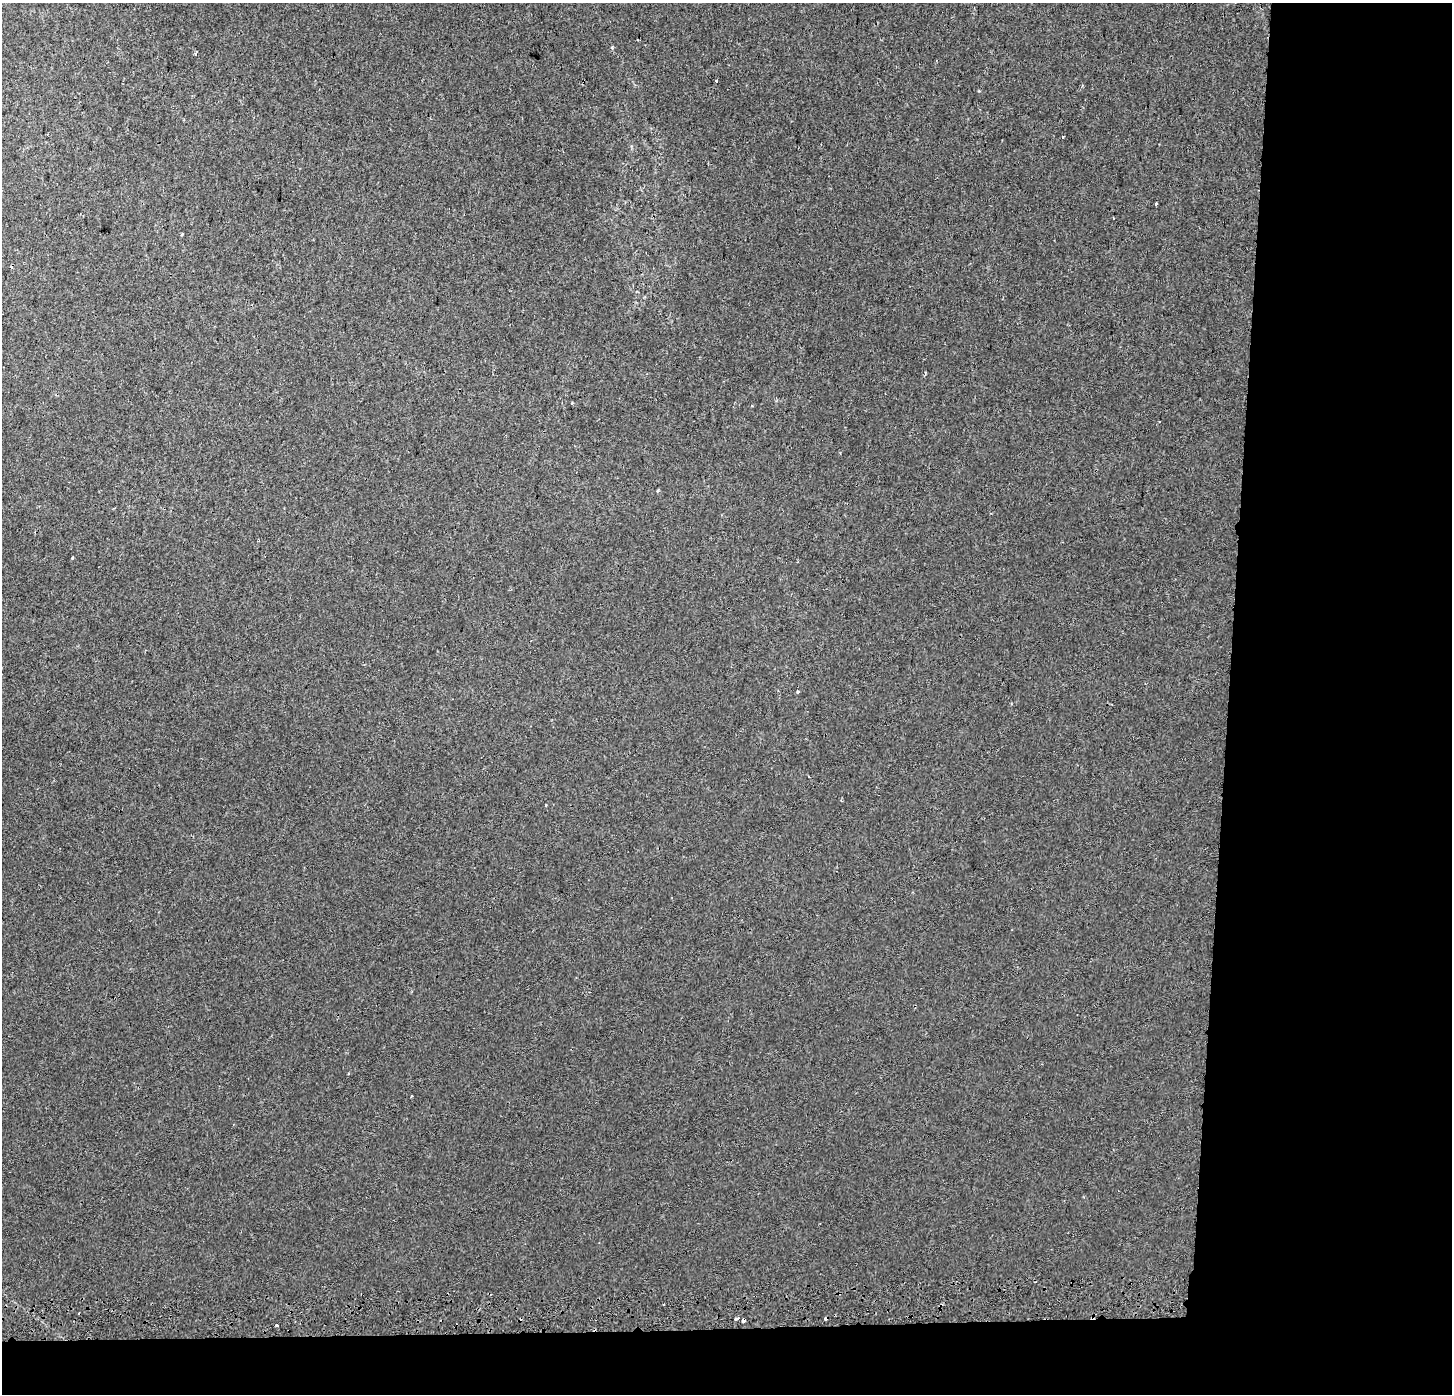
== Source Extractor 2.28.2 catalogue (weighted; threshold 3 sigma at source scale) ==
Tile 9 of 3 x 3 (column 3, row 3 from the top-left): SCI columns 2912-4361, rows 256-1647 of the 4363 x 4688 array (HDU 1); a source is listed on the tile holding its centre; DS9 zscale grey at full resolution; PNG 1454 x 1396 px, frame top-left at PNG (2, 3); no overlay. Shown black and unused: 19% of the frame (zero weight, under 2 of 3 exposures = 2% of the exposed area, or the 3 px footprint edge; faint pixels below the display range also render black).
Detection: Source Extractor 2.28.2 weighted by HDU 2 'WHT'; one run over the whole footprint, this tile lists its part. Background 0.00287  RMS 0.0035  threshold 0.0159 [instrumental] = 3 sigma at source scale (4.5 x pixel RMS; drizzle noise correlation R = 1.50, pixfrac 1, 0.0396/0.0396 arcsec/px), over >= 5 px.
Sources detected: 19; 4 cosmic-ray / hot-pixel residue — not listed; the other 15 listed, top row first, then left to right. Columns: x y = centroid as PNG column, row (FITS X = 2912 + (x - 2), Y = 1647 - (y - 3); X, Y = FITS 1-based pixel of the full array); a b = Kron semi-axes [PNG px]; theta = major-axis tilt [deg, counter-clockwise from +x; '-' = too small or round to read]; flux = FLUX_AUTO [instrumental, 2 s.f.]
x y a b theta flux
196 54 4 3 - 0.6
716 81 3 3 - 0.82
1082 85 4 3 - 0.37
1063 137 3 3 - 1.6
1156 204 3 3 - 8.3
182 234 3 3 - 0.39
572 403 3 2 - 0.34
73 558 3 3 - 0.57
798 692 3 3 - 1.7
546 805 3 3 - 0.53
411 1096 3 2 - 0.54
737 1318 5 3 - 1.1
1092 1318 9 3 3 0.92
743 1320 4 3 - 14
276 1325 3 2 - 1.1
Overlapping masked pixels (flux is a lower limit): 2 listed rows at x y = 1092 1318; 743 1320
Unlisted compact peaks at least as high as the median listed source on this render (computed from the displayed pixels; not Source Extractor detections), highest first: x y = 612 47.